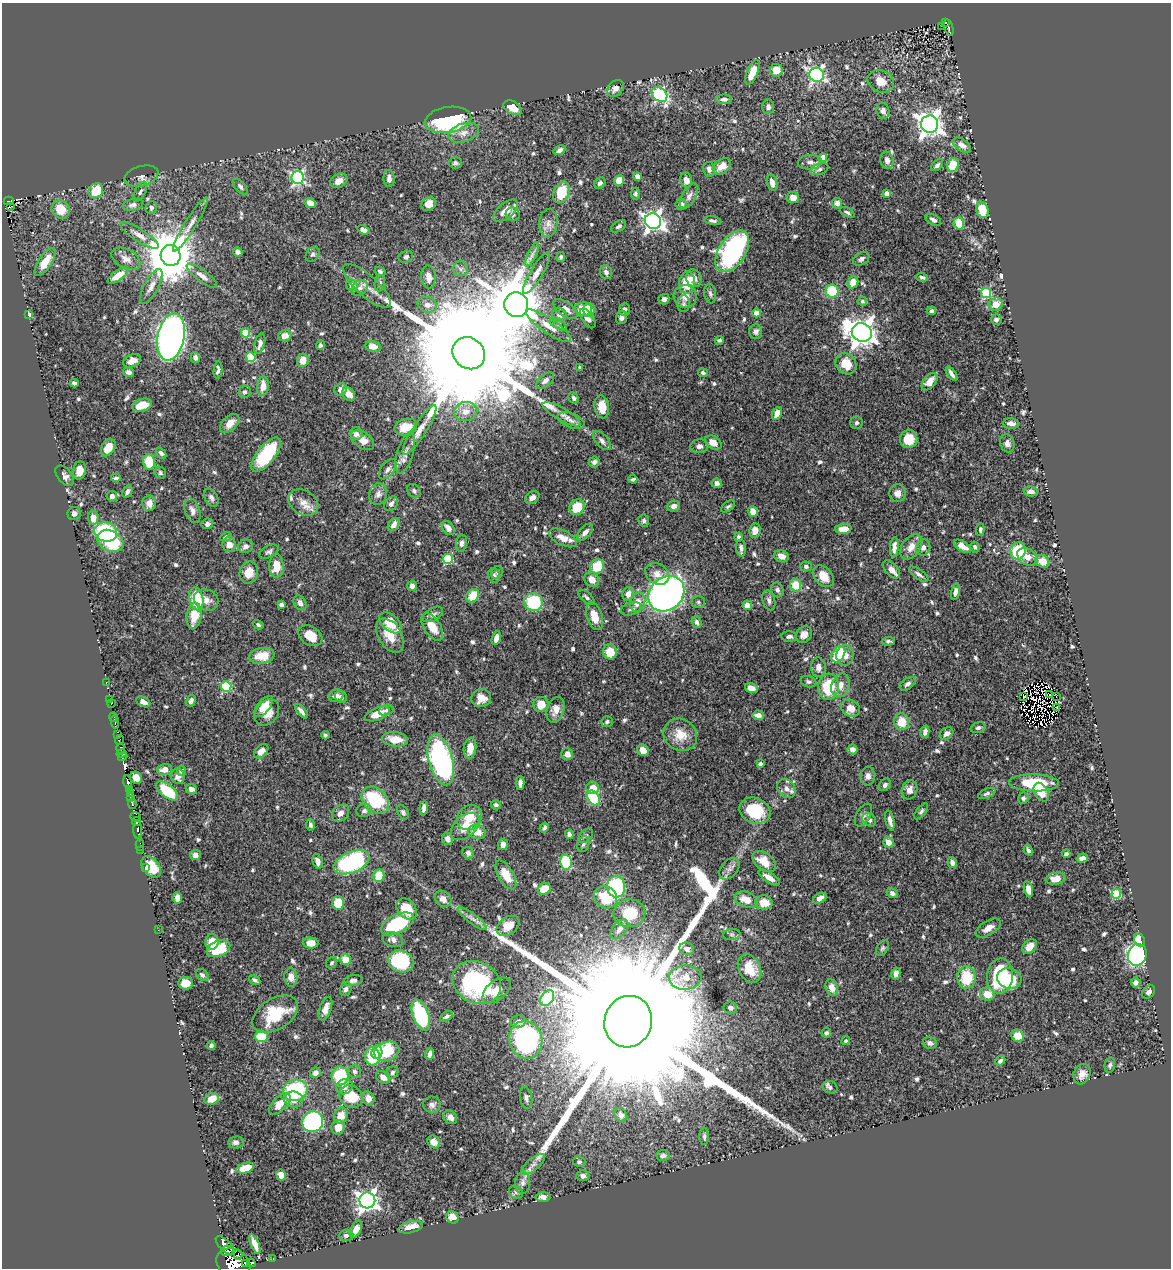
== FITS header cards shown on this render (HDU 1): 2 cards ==
NAXIS1  =                 1169
NAXIS2  =                 1266

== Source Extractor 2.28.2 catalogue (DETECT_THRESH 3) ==
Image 1169 x 1266 px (HDU 1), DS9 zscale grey, 1 PNG px = 1 image px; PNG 1173 x 1270 px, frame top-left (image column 1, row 1266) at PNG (2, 3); each listed source drawn as its Kron ellipse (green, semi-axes under 4 px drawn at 4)
Background 0.398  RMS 0.013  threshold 0.0377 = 3 sigma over >= 5 px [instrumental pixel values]
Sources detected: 706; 12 with non-positive FLUX_AUTO (blend fragments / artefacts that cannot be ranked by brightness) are neither listed nor drawn; of the other 694, the 500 brightest by FLUX_AUTO listed and drawn (194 fainter detections omitted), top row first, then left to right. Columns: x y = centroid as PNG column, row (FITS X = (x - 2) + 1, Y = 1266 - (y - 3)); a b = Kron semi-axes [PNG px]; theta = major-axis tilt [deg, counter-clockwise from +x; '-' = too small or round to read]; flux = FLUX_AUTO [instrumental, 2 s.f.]
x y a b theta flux
945 22 4 3 - 17
942 26 3 2 - 3.1
949 28 8 3 -73 37
776 70 6 6 - 10
752 72 13 5 67 15
817 75 7 7 - 220
881 81 13 11 -23 10
615 88 9 7 45 5.1
659 95 8 6 -37 130
724 99 8 4 0 2.2
768 107 7 6 - 3.2
513 108 10 6 -28 10
883 111 8 6 -75 4.7
448 120 23 13 9 94
930 124 8 8 - 780
464 133 16 9 17 8.2
962 145 10 6 -33 4.6
559 150 6 4 32 3.3
823 158 4 4 - 14
887 160 9 6 -78 3.9
810 162 12 7 4 4.7
455 163 6 5 - 2.2
937 165 7 4 44 2.1
953 165 7 5 72 25
722 166 10 7 35 8.1
709 169 7 5 -79 3.4
819 169 9 5 18 2.3
141 176 17 10 15 5.2
637 176 4 4 - 6.2
298 178 6 6 - 150
389 179 8 5 -87 3.9
686 180 8 6 -77 4.6
339 181 9 6 28 5.9
619 181 5 5 - 13
600 183 6 5 - 2.6
772 183 8 5 -75 5.5
240 186 10 5 -49 2.6
96 191 8 7 - 21
140 191 11 5 63 2.4
561 192 11 8 68 23
635 194 6 4 -79 1.8
887 194 4 4 - 8.2
689 196 14 6 60 4.4
793 198 6 5 - 6.9
9 201 5 2 - 10
310 203 6 4 -27 6.3
837 203 5 5 - 4.2
428 204 7 6 - 6.7
681 204 5 5 - 3.4
133 205 10 6 8 3.2
11 206 3 2 - 27
151 208 6 5 - 2.2
61 209 9 8 - 17
982 210 8 6 -72 17
506 211 15 7 40 9.9
847 212 8 4 -28 1.9
513 214 7 6 - 2.5
933 220 8 5 -27 3
653 221 8 7 - 490
713 221 9 3 -9 2.2
548 223 14 9 85 5.9
959 223 6 5 - 19
190 225 31 5 58 7.8
619 226 8 5 35 2.4
364 230 6 4 -21 4.2
140 235 22 6 -32 6.8
732 251 23 13 57 150
238 252 5 4 - 3.2
313 254 8 6 55 2.4
171 255 10 10 - 4500
532 255 13 4 65 3.8
406 257 7 6 - 2
561 257 5 3 - 1.8
126 259 16 9 -28 7
861 259 9 6 32 3
45 262 16 6 56 17
460 269 7 7 - 2.6
380 272 6 4 -29 2
606 272 7 6 - 2.9
536 273 24 6 59 6.9
118 275 12 5 35 11
202 276 18 5 -37 4.8
428 277 11 7 -86 6.3
922 277 6 4 -18 2
694 278 9 7 -71 6.8
853 282 6 5 - 11
380 283 8 5 80 2
687 283 11 8 85 21
352 285 6 5 - 6.6
151 286 19 7 62 6
367 286 30 10 -42 11
360 288 9 7 39 3.3
832 291 6 6 - 36
986 293 5 5 - 63
710 294 10 6 -81 2.4
685 296 11 11 - 7.5
664 299 5 5 - 3.5
862 301 5 4 - 1.8
683 304 8 6 -90 2.1
996 304 7 6 - 9.8
427 305 10 7 -14 5.1
516 305 12 12 - 6100
565 309 14 7 -35 5.1
583 309 8 6 -3 19
625 309 6 5 - 3.1
589 310 7 5 88 16
931 311 5 4 - 2.2
757 313 4 4 - 12
29 315 4 3 - 5.6
559 315 7 6 - 3.4
588 318 11 5 -56 4.2
621 318 6 5 - 2.7
996 320 5 5 - 2.2
558 324 9 5 -27 2.2
548 326 27 7 -35 10
756 331 7 6 - 2.9
862 332 10 9 - 1000
245 333 4 4 - 32
285 336 7 5 18 6.9
171 337 24 13 78 570
719 340 4 4 - 1.8
260 344 11 5 75 4.3
320 345 5 4 - 2
373 346 8 5 -12 6.5
469 353 17 15 -43 54000
251 357 5 4 - 34
195 358 5 4 - 2.9
303 360 6 6 - 8.7
132 361 9 6 22 7.4
846 364 11 9 -44 18
580 367 3 3 - 1.8
218 370 8 4 82 2.6
128 372 5 4 - 3.1
703 373 5 4 - 1.9
951 374 8 3 -55 3.2
545 380 10 6 40 4.2
930 382 10 6 50 8.5
74 383 4 4 - 3
263 386 10 5 84 7.9
341 389 6 5 - 6
245 392 6 6 - 2.2
349 394 7 5 -53 6.8
574 398 6 5 - 2.7
142 405 10 6 16 15
602 407 11 7 -83 16
466 412 11 9 12 7.3
777 413 7 4 65 7.9
562 414 22 6 -29 6.7
571 420 14 7 -20 5.1
230 423 11 7 44 8.8
857 423 6 6 - 1.9
1011 424 8 5 -6 4.2
406 427 11 8 17 14
419 430 29 7 57 10
356 434 6 6 - 4.1
909 439 9 8 - 13
363 440 13 8 -36 10
602 441 11 6 -49 3.7
713 443 9 6 -32 7.6
1007 443 9 7 -71 3.7
699 446 9 6 6 3.2
108 447 9 6 60 12
161 453 6 4 -48 2.5
405 453 21 8 73 7.1
266 455 21 9 52 51
149 462 8 6 -88 29
594 462 5 5 - 2.4
388 469 12 6 53 4.1
79 471 9 6 81 7.3
160 473 6 5 - 1.9
65 476 12 7 -50 3.8
116 478 5 3 - 1.8
633 479 4 3 - 1.8
717 483 5 4 - 3.8
414 491 7 6 - 2.4
1031 491 7 5 -7 3.9
127 492 6 4 62 2.7
897 493 9 8 - 4.9
378 494 11 9 76 4.2
112 496 5 5 - 3.2
211 498 10 6 -62 3
532 498 8 5 33 3.8
303 502 16 12 -33 9
149 503 7 7 - 6.2
391 504 8 6 50 3.3
673 506 6 5 - 3.8
728 506 8 4 36 1.8
577 507 8 7 - 19
192 511 12 7 -71 4.5
753 512 5 5 - 7.4
74 514 6 6 - 3.5
93 518 7 5 -80 10
644 520 6 5 - 1.9
207 524 6 5 - 2.5
393 525 7 5 57 4.8
448 528 8 5 -51 4.8
843 529 8 5 4 10
980 529 6 4 86 1.8
755 531 7 6 - 6.6
106 532 11 9 -16 78
585 532 10 5 48 4.1
226 537 6 4 26 1.8
738 537 4 4 - 1.8
563 538 15 7 -26 10
110 541 14 10 -28 58
461 543 8 5 81 2.7
229 545 7 6 - 7.4
245 546 7 6 - 3.9
963 546 10 5 -33 6.7
894 547 10 4 86 5.4
911 547 14 9 56 8.4
923 547 8 7 - 3.7
975 547 5 4 - 1.8
741 548 8 5 -85 3.4
1018 551 8 7 - 35
269 552 10 6 27 2.5
781 556 7 6 - 6
1027 557 11 7 -35 7.6
448 559 5 5 - 55
1042 561 7 6 - 12
276 566 12 7 -89 13
597 566 7 7 - 29
806 566 5 5 - 1.8
891 570 11 6 -48 6.7
249 572 11 9 75 11
497 572 6 5 - 2.2
657 574 13 10 -31 7
919 574 11 5 -35 3
494 575 7 6 - 2.2
823 576 12 8 -47 12
592 580 8 6 -54 9
796 585 6 5 - 19
412 586 5 4 - 3.6
777 590 7 6 - 2.2
955 592 8 4 77 3.6
628 594 7 5 67 5.3
666 594 19 16 44 380
473 596 7 5 57 16
586 597 10 5 -42 2.1
196 599 12 7 -81 38
206 600 12 10 -25 6.8
769 600 10 6 -74 3.1
533 602 9 8 - 48
638 602 10 7 68 8.5
698 602 7 6 - 1.8
300 603 8 6 -58 4.1
281 604 4 3 - 2.8
747 605 5 5 - 6.5
631 609 10 6 18 3.1
433 614 11 6 30 3
194 616 13 7 81 17
594 616 14 7 -71 13
697 622 6 4 -67 2.2
390 623 13 8 -43 21
258 625 5 4 - 1.8
432 627 15 8 -57 15
390 635 19 11 -59 14
804 635 9 7 45 6.7
310 636 13 9 -33 14
789 637 8 5 -1 2.5
496 638 7 4 75 5.1
888 641 6 4 5 2
610 652 7 7 - 17
838 654 9 6 58 34
845 655 10 8 89 6.2
262 656 13 8 8 16
818 667 10 7 -87 4.5
808 682 8 5 -19 2
106 683 3 2 - 4.8
908 684 9 5 36 3.3
840 685 12 8 70 7.8
226 686 5 5 - 70
828 687 13 10 83 31
751 688 6 4 -18 7.1
1049 695 3 2 - 2.6
336 696 7 6 - 3.9
1056 696 3 2 - 2.2
341 697 6 5 - 2.6
1023 697 3 2 - 2
481 698 10 9 - 11
110 699 2 2 - 1.8
191 701 6 4 61 3.6
143 702 7 5 -27 4.3
111 703 4 3 - 14
541 704 8 7 - 11
264 707 13 6 50 8.9
1057 707 3 3 - 2.7
851 708 10 8 -28 8.3
386 710 7 5 19 1.9
555 710 13 8 73 7.9
301 711 9 4 -51 3.3
267 712 14 11 49 12
377 714 13 6 21 13
758 715 6 4 -6 5.4
113 717 4 3 - 16
115 722 7 3 -83 11
607 722 6 5 - 2.1
902 722 8 7 - 15
978 728 8 5 16 2
925 732 6 4 75 2.9
947 734 7 5 34 4.6
117 735 3 2 - 9.7
325 735 4 4 - 1.8
680 735 17 15 -35 15
395 739 13 7 -7 13
119 740 5 3 - 100
470 748 10 6 83 9.5
121 749 5 3 - 76
852 749 5 5 - 4.8
643 750 6 5 - 9.3
261 751 8 5 44 6.3
122 753 5 3 - 160
567 754 6 5 - 5.8
123 757 5 3 - 170
441 760 26 12 -75 200
760 764 4 3 - 2.1
165 770 7 5 3 7.2
181 771 5 4 - 2
178 776 8 7 - 5.1
868 776 9 7 86 3.8
136 778 6 5 - 7.7
128 782 7 3 -77 92
520 783 7 4 90 3.7
1034 783 25 8 -1 44
885 785 7 5 48 2.5
593 788 6 6 - 12
786 788 10 8 -52 5
191 789 6 5 - 4.1
129 790 3 3 - 7.3
910 790 9 7 72 5.4
167 791 13 6 -39 32
1041 792 10 6 -59 14
130 794 3 3 - 6.5
987 794 9 4 24 2
130 797 3 2 - 2.8
594 798 8 5 -58 58
1023 798 6 5 - 1.9
375 800 15 11 -42 56
132 804 5 3 - 43
496 805 5 4 - 2
424 808 7 4 85 3.9
364 811 8 6 13 2.8
755 811 16 12 -22 39
921 811 9 4 50 2
403 812 7 5 -59 2
341 813 9 7 42 4.8
863 815 12 7 61 3.8
135 817 5 4 - 23
469 817 13 11 50 16
869 820 8 6 -43 3.5
890 820 10 4 -77 4
136 822 4 4 - 160
310 825 6 4 -79 2.2
465 826 17 10 40 13
544 828 5 3 - 2
138 830 9 3 -88 20
477 832 9 7 -10 10
569 834 5 4 - 3.3
586 836 9 5 44 2
447 839 6 5 - 4.1
888 842 5 5 - 8
503 844 5 5 - 5.3
583 844 8 6 70 2
140 845 6 2 -88 3.3
141 850 2 2 - 1.8
1028 850 6 4 -62 2.3
468 853 6 5 - 3.4
1066 854 4 4 - 2.1
195 855 5 5 - 3.6
1082 858 5 4 - 4.6
318 861 8 5 -75 4.9
764 861 13 8 -39 14
351 862 19 10 22 120
566 862 7 6 - 55
952 863 6 4 -76 3
145 867 3 2 - 5.2
151 867 12 8 -52 18
729 869 12 8 49 4.6
506 875 16 7 -59 16
379 876 6 5 - 21
769 878 12 5 -33 6.4
1056 879 10 6 12 9.7
616 887 10 9 - 72
544 889 7 5 29 16
1028 889 8 4 -78 6.2
892 893 6 4 -31 2.8
1116 894 5 5 - 41
605 897 12 10 -36 26
177 898 6 4 -81 5.8
820 898 7 5 29 4.4
443 899 9 7 -43 6.9
746 900 12 7 -21 12
338 903 7 6 - 21
764 903 9 7 -12 13
407 909 12 8 -49 20
629 913 16 14 3 29
472 918 18 5 -37 4.9
397 924 18 9 26 58
508 926 12 8 34 12
988 928 14 7 33 7.4
619 929 11 6 50 4.7
158 930 2 2 - 3.6
732 934 9 5 5 2.2
393 940 10 7 -16 4.8
1139 940 6 5 - 12
212 942 8 6 -89 11
311 943 7 5 -3 10
1030 946 8 6 45 8.2
882 948 9 5 60 1.8
219 949 12 7 21 32
687 949 7 6 - 4
1137 955 11 9 73 240
345 959 5 5 - 13
401 961 13 11 -19 61
332 963 6 5 - 1.8
749 969 15 10 -63 17
896 974 6 4 79 4.7
202 975 7 5 -40 2.4
1000 976 17 13 86 72
291 977 9 6 -84 7
685 977 16 12 4 13
967 977 11 9 -89 26
1009 979 12 10 -14 24
255 980 6 4 -31 2.2
353 981 9 5 11 3.2
1136 982 5 4 - 3.6
186 983 7 6 - 10
477 983 25 20 -28 120
832 988 8 6 -71 7.7
346 989 7 5 71 3
497 990 16 9 41 11
1149 992 7 5 47 2.2
987 994 7 6 - 13
547 998 9 6 55 69
325 1008 12 6 70 6.6
730 1008 7 6 - 2.5
275 1014 25 15 32 35
421 1015 16 8 -70 77
446 1016 7 4 33 2.4
518 1022 7 6 - 3.2
628 1022 26 23 73 120000
826 1033 5 4 - 2
261 1036 6 5 - 26
1018 1036 7 6 - 12
526 1040 19 16 -76 140
846 1041 4 4 - 2
930 1043 7 6 - 3.5
211 1046 4 4 - 2.3
387 1051 13 9 16 52
377 1052 6 5 - 17
430 1054 6 3 84 3.7
372 1056 9 7 -82 32
1000 1061 6 4 44 2
1110 1065 7 5 79 2.1
355 1072 6 6 - 2.8
392 1072 6 5 - 2.1
315 1073 5 5 - 3.7
1082 1074 10 8 70 6.8
340 1076 9 8 - 35
383 1077 7 6 - 4.9
344 1087 9 7 24 5.8
830 1087 7 6 - 2.5
295 1090 12 10 20 70
351 1097 12 10 -42 26
368 1098 7 6 - 6.2
526 1098 11 6 -80 3.1
212 1099 7 5 21 12
293 1099 10 8 -7 7.9
280 1104 13 7 45 8.8
432 1105 9 8 - 3.5
621 1115 7 6 - 3.4
341 1116 8 6 71 12
450 1117 7 6 - 4.5
313 1122 10 10 - 140
338 1127 7 6 - 8.6
704 1136 8 4 -89 2
236 1142 8 6 5 2.7
434 1142 7 6 - 6.5
663 1156 7 5 -2 2.1
579 1162 6 5 - 2
533 1164 14 6 40 5.5
245 1168 9 5 16 15
281 1175 5 4 - 6.6
583 1176 6 5 - 2.8
523 1183 11 7 86 4.1
516 1192 7 6 - 1.9
543 1197 7 5 -1 4.5
367 1200 8 8 - 510
452 1217 6 5 - 11
411 1227 13 5 15 10
356 1229 9 5 63 7
346 1235 7 6 - 2.5
255 1244 10 4 -67 6.6
225 1245 12 5 -44 730
227 1251 6 5 - 560
238 1255 5 3 - 64
273 1259 3 2 - 6.1
233 1263 18 14 -28 1700
245 1263 4 2 - 82
251 1263 4 4 - 40
At the frame edge (FLAGS 8, measured only in part): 1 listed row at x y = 233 1263
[194 fainter detections neither listed nor drawn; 12 non-positive-flux detections neither listed nor drawn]